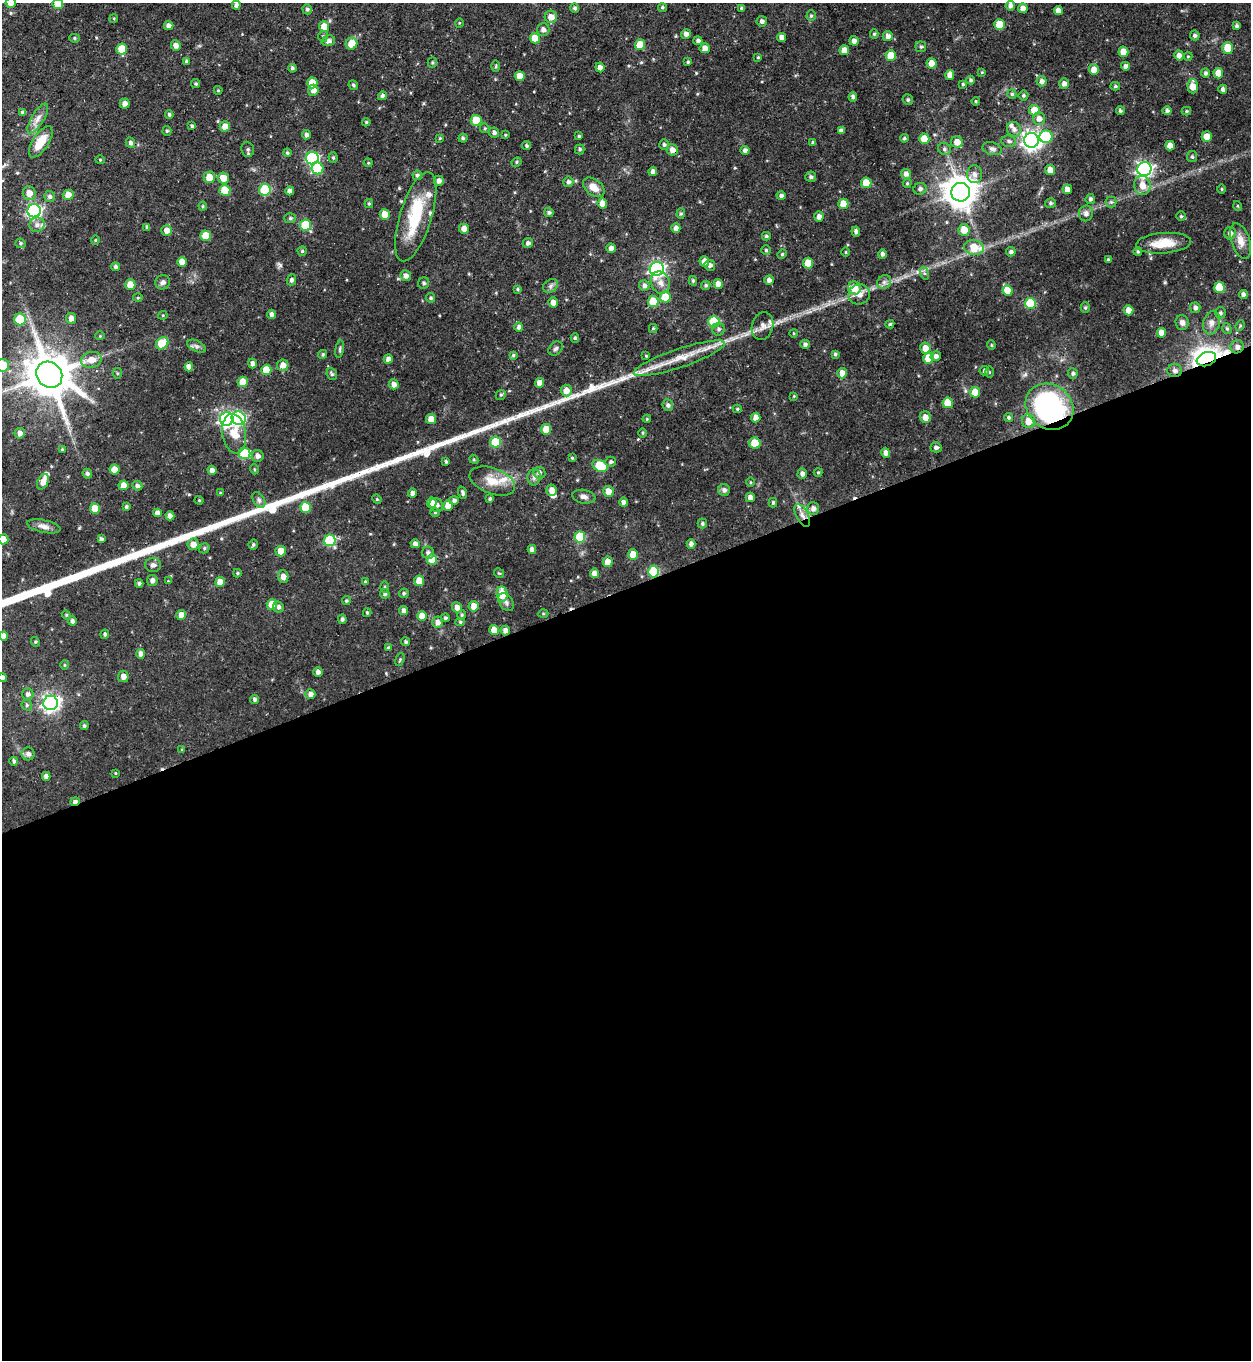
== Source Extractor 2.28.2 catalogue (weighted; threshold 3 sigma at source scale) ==
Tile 15 of 4 x 4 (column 3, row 4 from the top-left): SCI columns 2772-4020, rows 1-1358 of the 5415 x 5430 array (HDU 1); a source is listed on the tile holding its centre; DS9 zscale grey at full resolution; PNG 1253 x 1362 px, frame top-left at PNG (2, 3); each listed source drawn as its Kron ellipse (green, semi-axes under 4 px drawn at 4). Shown black and unused: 57% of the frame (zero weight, under 3 of 5 exposures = <1% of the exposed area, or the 3 px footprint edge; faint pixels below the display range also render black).
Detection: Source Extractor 2.28.2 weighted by HDU 2 'WHT'; one run over the whole footprint, this tile lists its part. Background 0.0433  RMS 0.004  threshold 0.0181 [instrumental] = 3 sigma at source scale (4.5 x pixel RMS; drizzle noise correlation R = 1.50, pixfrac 1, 0.05/0.05 arcsec/px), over >= 5 px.
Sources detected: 439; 1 inside a brighter object's white glare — neither listed nor drawn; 8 inside a brighter listed object's ellipse — not listed separately; the other 430 listed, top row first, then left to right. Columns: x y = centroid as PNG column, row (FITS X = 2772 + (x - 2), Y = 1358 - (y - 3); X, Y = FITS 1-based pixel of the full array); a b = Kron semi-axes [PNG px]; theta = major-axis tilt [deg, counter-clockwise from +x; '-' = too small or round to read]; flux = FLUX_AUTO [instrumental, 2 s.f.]
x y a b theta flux
11 3 5 5 - 2.9
58 4 5 5 - 8.1
236 5 4 4 - 1.3
1010 6 5 4 - 1.5
662 7 4 4 - 0.62
575 8 5 4 - 0.91
741 8 4 3 - 0.66
1023 8 5 4 - 2.7
307 9 5 5 - 0.97
1058 11 4 4 - 2.5
811 16 5 4 - 0.6
551 17 6 6 - 3.2
114 18 4 3 - 0.38
762 21 5 5 - 1.2
459 23 4 3 - 0.34
999 24 5 5 - 8.8
169 26 5 4 - 1.7
324 26 5 5 - 5.2
1237 26 4 4 - 0.81
543 29 6 6 - 1.4
686 34 5 5 - 1.8
874 34 4 4 - 0.61
1195 35 5 4 - 0.92
323 36 5 5 - 0.74
888 36 5 5 - 1.7
782 37 4 4 - 2.3
74 38 5 4 - 0.58
535 38 5 5 - 7.3
328 41 7 5 14 1.6
698 41 4 4 - 1.3
854 41 5 4 - 1.6
351 44 6 5 - 5.7
176 45 5 5 - 2.2
640 45 5 5 - 8.1
921 47 5 5 - 0.75
705 48 5 5 - 3
1228 48 6 5 - 7.4
122 49 5 5 - 9
844 50 5 5 - 3.6
1123 52 5 5 - 4.9
891 55 5 5 - 7.1
1179 55 5 4 - 1.9
1188 56 4 4 - 0.44
758 57 4 4 - 0.48
186 61 4 3 - 0.69
432 62 5 4 - 0.56
688 62 4 3 - 0.52
932 63 5 5 - 4.6
496 66 5 3 - 0.54
1125 66 4 4 - 1.4
600 67 5 4 - 1.8
292 68 4 3 - 0.76
1094 69 5 5 - 3.5
982 72 4 3 - 0.39
1205 73 5 4 - 0.96
1218 73 5 5 - 4.3
950 75 5 4 - 2.7
520 76 5 5 - 4.2
971 80 4 4 - 0.8
1042 81 5 5 - 1.6
312 83 5 5 - 7.4
1064 83 5 5 - 1.8
196 84 4 4 - 0.6
963 84 4 4 - 0.59
353 85 5 4 - 0.72
1115 86 5 4 - 0.61
1193 86 7 5 -88 4.9
1223 89 5 4 - 1.1
218 90 4 4 - 0.4
313 90 5 5 - 2.4
1012 94 4 4 - 0.61
1023 95 5 5 - 0.72
382 96 5 4 - 1.1
853 97 4 4 - 1.1
908 100 5 5 - 0.86
976 101 4 3 - 0.48
125 103 5 5 - 2
1034 110 5 5 - 6.8
1120 111 4 4 - 0.72
1167 111 5 4 - 1
1186 111 4 4 - 0.54
22 113 4 4 - 0.73
169 114 4 4 - 0.75
38 118 17 6 58 2.7
1039 119 6 6 - 2
476 120 5 5 - 9.7
366 122 4 4 - 0.55
192 126 4 3 - 0.71
225 126 5 5 - 3.4
485 128 5 4 - 0.53
1014 129 7 7 - 1.8
167 131 5 4 - 0.66
841 131 4 4 - 1.4
494 132 5 5 - 1.3
306 135 4 4 - 1.2
505 135 4 3 - 0.41
579 136 3 3 - 0.54
1207 136 5 5 - 4
1046 137 6 6 - 18
440 138 4 3 - 0.39
463 138 4 4 - 0.61
904 138 4 3 - 0.6
924 139 5 5 - 6.7
1031 140 7 7 - 210
1009 141 7 6 - 1
41 142 18 8 57 6.8
957 142 6 5 - 3.8
130 143 5 4 - 1.2
813 143 4 4 - 0.74
664 145 5 5 - 0.9
527 146 4 4 - 0.77
1170 146 5 5 - 3.1
248 149 7 6 - 1
580 149 5 5 - 0.67
944 149 7 6 - 0.97
992 149 10 6 -15 1.2
672 150 6 5 - 2.5
745 150 4 4 - 1.3
287 153 4 4 - 0.64
1192 157 5 5 - 0.85
312 158 6 6 - 50
333 158 5 4 - 0.57
100 160 4 4 - 0.44
517 162 5 4 - 0.6
368 163 4 4 - 0.42
318 168 6 6 - 16
1144 169 7 7 - 120
1050 170 5 5 - 4.1
653 172 4 4 - 1.5
906 174 5 5 - 1.6
975 174 9 7 -87 1.9
417 175 5 4 - 0.94
209 177 5 5 - 5.6
811 177 5 5 - 0.98
223 178 6 5 - 4.6
439 181 5 5 - 1.5
568 182 5 5 - 1.1
866 183 5 5 - 7.1
907 183 5 4 - 0.48
1142 185 9 8 - 4.1
594 187 12 8 -38 4.2
920 189 6 6 - 1.1
1067 189 5 4 - 2.1
1222 189 5 3 - 0.42
225 190 5 5 - 9.4
265 190 6 5 - 24
290 191 4 4 - 1.7
961 192 9 9 - 760
29 193 7 6 - 3.1
68 195 5 5 - 3.7
781 196 4 4 - 1
50 197 5 5 - 1.1
1090 199 5 4 - 1.1
1111 202 5 5 - 0.73
602 203 5 5 - 3.6
1050 203 5 5 - 0.8
369 204 4 4 - 0.51
843 204 5 5 - 5.3
203 206 4 4 - 0.47
1238 206 5 3 - 0.39
34 211 7 6 - 88
549 212 5 4 - 0.77
681 213 5 4 - 0.55
1086 213 8 7 - 1.7
385 215 5 5 - 6.1
1181 216 5 5 - 0.64
416 217 46 16 73 20
819 217 5 4 - 1.8
290 218 6 5 - 0.72
37 225 7 7 - 1.7
306 225 5 5 - 16
147 227 4 4 - 0.87
676 228 4 4 - 1.5
464 229 5 5 - 2.6
167 230 5 5 - 2.7
964 230 6 5 - 4.7
856 232 5 4 - 1.1
1230 233 6 6 - 1.8
206 236 5 5 - 8.2
766 236 4 3 - 0.66
95 240 4 4 - 0.41
1241 241 18 9 -72 4
21 243 5 4 - 0.64
528 243 5 5 - 1.2
1163 243 27 10 4 8.2
974 247 10 7 -10 8.5
611 248 4 4 - 1.6
766 250 4 4 - 0.63
302 251 4 4 - 0.63
1138 251 4 4 - 0.56
846 252 5 3 - 0.38
1011 252 5 4 - 1.2
782 254 5 4 - 0.53
882 254 4 4 - 1.2
1108 259 3 3 - 0.58
704 261 5 5 - 3.3
182 262 5 4 - 4.3
808 263 5 5 - 7.8
710 265 6 5 - 1.4
115 267 4 4 - 1
657 269 7 7 - 100
924 273 6 4 -71 0.69
406 276 5 5 - 1.8
291 280 5 4 - 1.2
769 280 4 4 - 1.6
693 281 5 4 - 0.6
163 282 7 7 - 1.3
884 282 8 6 44 1.3
424 283 6 5 - 0.84
660 283 11 9 -66 2.8
718 284 5 4 - 2.9
130 285 5 5 - 5.6
644 285 5 5 - 1.3
706 285 5 4 - 0.72
551 286 8 6 38 1.2
1219 287 5 5 - 11
854 288 6 6 - 6.2
517 289 4 4 - 0.49
1008 290 5 5 - 7.4
859 294 11 10 - 3.3
1243 294 4 4 - 1.5
665 297 5 5 - 8.7
138 298 5 3 - 0.41
431 298 5 4 - 0.72
553 302 5 4 - 2.8
653 302 5 5 - 8.9
1030 303 5 5 - 19
1085 308 5 4 - 0.66
1195 308 5 5 - 1.3
1129 310 5 4 - 3.8
1220 313 5 5 - 0.84
272 314 4 4 - 1.4
163 315 4 4 - 0.43
71 318 5 5 - 2.2
20 319 6 6 - 10
714 322 6 5 - 21
1182 323 7 6 - 1.6
1211 323 12 8 75 2.5
890 324 4 4 - 0.55
762 326 14 10 74 2.8
1240 326 5 4 - 0.53
519 327 4 4 - 1.3
653 328 4 4 - 0.54
719 329 6 6 - 1
1227 329 6 4 -73 0.73
793 333 4 3 - 0.37
1161 333 5 4 - 3.9
100 336 4 4 - 0.42
575 338 5 4 - 0.66
162 343 7 5 41 13
805 344 5 4 - 1
991 345 4 4 - 0.48
196 346 10 5 -26 1.2
1237 347 7 6 - 2
925 348 5 5 - 3.7
340 349 9 4 79 0.75
556 349 8 6 43 1
323 354 4 4 - 0.69
835 354 4 4 - 0.64
513 355 4 4 - 0.53
646 356 4 3 - 0.39
936 356 5 4 - 1.4
679 358 48 9 19 11
928 358 5 5 - 8.4
388 359 4 4 - 1.7
1206 359 10 7 20 300
91 360 10 8 13 4.1
253 364 5 4 - 1.6
3 365 6 6 - 10
283 365 6 5 - 2.6
189 367 4 4 - 2.3
266 370 5 5 - 7.6
984 371 5 4 - 0.88
1175 371 7 6 - 1.6
989 372 5 3 - 0.46
117 373 5 5 - 0.54
842 373 5 5 - 3.2
1073 373 5 5 - 0.94
332 374 6 5 - 0.73
49 375 14 12 -46 1600
243 382 5 5 - 6.3
540 383 5 4 - 3.2
394 384 5 5 - 2
566 391 6 5 - 3.1
975 392 5 5 - 5.4
501 395 5 4 - 0.59
794 396 4 4 - 0.35
948 403 5 5 - 7.4
668 405 6 5 - 1.2
1049 407 25 22 -39 76
737 409 4 4 - 0.55
756 417 5 4 - 3
925 417 6 5 - 2.7
1008 417 4 4 - 0.75
239 418 7 7 - 54
227 419 7 7 - 92
431 419 5 5 - 4.6
647 419 4 3 - 0.44
1028 421 7 6 - 4.5
546 429 5 5 - 6.9
20 433 5 5 - 1.8
643 433 5 3 - 0.39
234 434 20 11 -81 6.8
495 442 5 5 - 16
755 443 6 5 - 8.9
936 447 5 5 - 1.1
62 449 4 4 - 0.42
886 453 5 4 - 2.1
245 454 6 5 - 22
258 456 6 6 - 1.7
572 458 3 3 - 0.47
474 459 5 4 - 0.5
446 461 4 3 - 0.68
611 462 5 5 - 0.91
600 466 8 5 -26 15
115 469 5 5 - 4.1
254 469 5 3 - 0.42
212 470 4 4 - 1.9
818 472 4 4 - 0.42
539 473 6 5 - 1.3
87 474 5 4 - 1
802 474 5 4 - 1.4
534 477 8 6 89 1.3
492 481 24 13 -20 7
43 482 8 5 63 3.4
750 482 5 3 - 0.42
124 485 5 5 - 3.6
137 486 5 5 - 1
552 490 5 5 - 3
724 490 6 6 - 1.4
608 491 5 5 - 3.9
220 493 4 3 - 0.44
412 493 5 4 - 1.7
463 493 6 4 -70 1.1
584 497 12 7 -9 1.7
750 497 4 4 - 2
377 499 5 4 - 0.5
490 499 4 3 - 0.75
199 500 4 4 - 0.44
259 500 8 5 -60 1.2
454 500 5 4 - 1.2
623 502 4 4 - 1.5
432 503 5 5 - 2.4
773 503 4 4 - 0.69
436 505 7 6 - 2
448 506 5 5 - 4.6
126 507 3 3 - 0.74
305 507 5 5 - 10
813 508 6 6 - 2
95 509 5 5 - 6
435 512 4 4 - 0.49
157 513 4 4 - 1.8
802 515 12 6 -62 2.6
170 516 4 4 - 2.3
702 523 5 5 - 0.76
44 526 17 6 -12 2.3
580 537 5 5 - 21
3 539 5 5 - 4.7
101 539 4 3 - 1
330 540 6 6 - 26
193 544 5 5 - 2.7
253 544 5 4 - 0.75
415 544 4 4 - 1.7
691 544 4 4 - 1.5
204 548 5 5 - 0.62
532 549 4 4 - 2
281 551 5 5 - 5.2
428 553 6 6 - 1.3
633 554 5 5 - 4.4
432 560 5 5 - 6.6
608 562 5 5 - 4
153 565 8 7 - 1.5
654 572 6 5 - 24
237 573 4 3 - 0.58
499 573 5 3 - 0.4
594 573 5 4 - 2.7
283 577 6 5 - 2.2
152 580 5 5 - 1.5
168 581 3 3 - 0.32
419 581 5 5 - 5.3
220 582 5 5 - 4.3
365 582 4 3 - 0.55
139 583 4 3 - 0.98
385 587 6 4 90 0.54
404 593 5 4 - 0.74
385 594 5 4 - 0.81
502 594 7 5 -83 7.2
346 601 4 4 - 0.63
506 602 10 6 -56 1.3
272 604 5 5 - 8.5
474 606 5 5 - 3.7
278 607 6 5 - 1.1
457 607 5 5 - 2.4
403 611 4 4 - 1.6
367 613 4 3 - 0.63
543 614 5 3 - 0.37
66 615 5 4 - 0.48
181 615 5 5 - 3.6
462 615 5 4 - 0.58
422 616 5 5 - 4.8
445 618 4 4 - 0.71
342 619 4 4 - 0.86
72 621 5 4 - 1.1
437 622 6 5 - 2.1
460 622 4 4 - 0.57
494 630 5 5 - 4.9
505 630 5 4 - 1.9
105 634 4 4 - 0.76
4 636 4 4 - 2.6
35 642 5 4 - 0.51
406 642 4 4 - 0.81
388 648 4 3 - 0.55
141 654 5 4 - 2.1
400 660 7 4 70 0.52
64 665 5 3 - 0.42
318 672 5 4 - 1.6
123 677 5 5 - 2.3
2 678 4 4 - 1.3
28 694 6 5 - 1.3
310 694 5 5 - 1.9
255 699 4 4 - 1
51 703 7 7 - 150
27 705 5 5 - 0.66
84 726 4 4 - 0.77
182 750 4 3 - 0.43
28 754 6 6 - 1.6
14 761 4 3 - 0.84
115 773 4 3 - 0.37
46 776 4 4 - 1.9
75 802 5 4 - 1.5
Overlapping masked pixels (flux is a lower limit): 8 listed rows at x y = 1237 347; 1206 359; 1175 371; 1049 407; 802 515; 654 572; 505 630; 75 802
Isophote crosses this tile's border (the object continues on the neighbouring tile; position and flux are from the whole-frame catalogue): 6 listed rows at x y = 11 3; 58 4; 3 365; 3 539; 4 636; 2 678